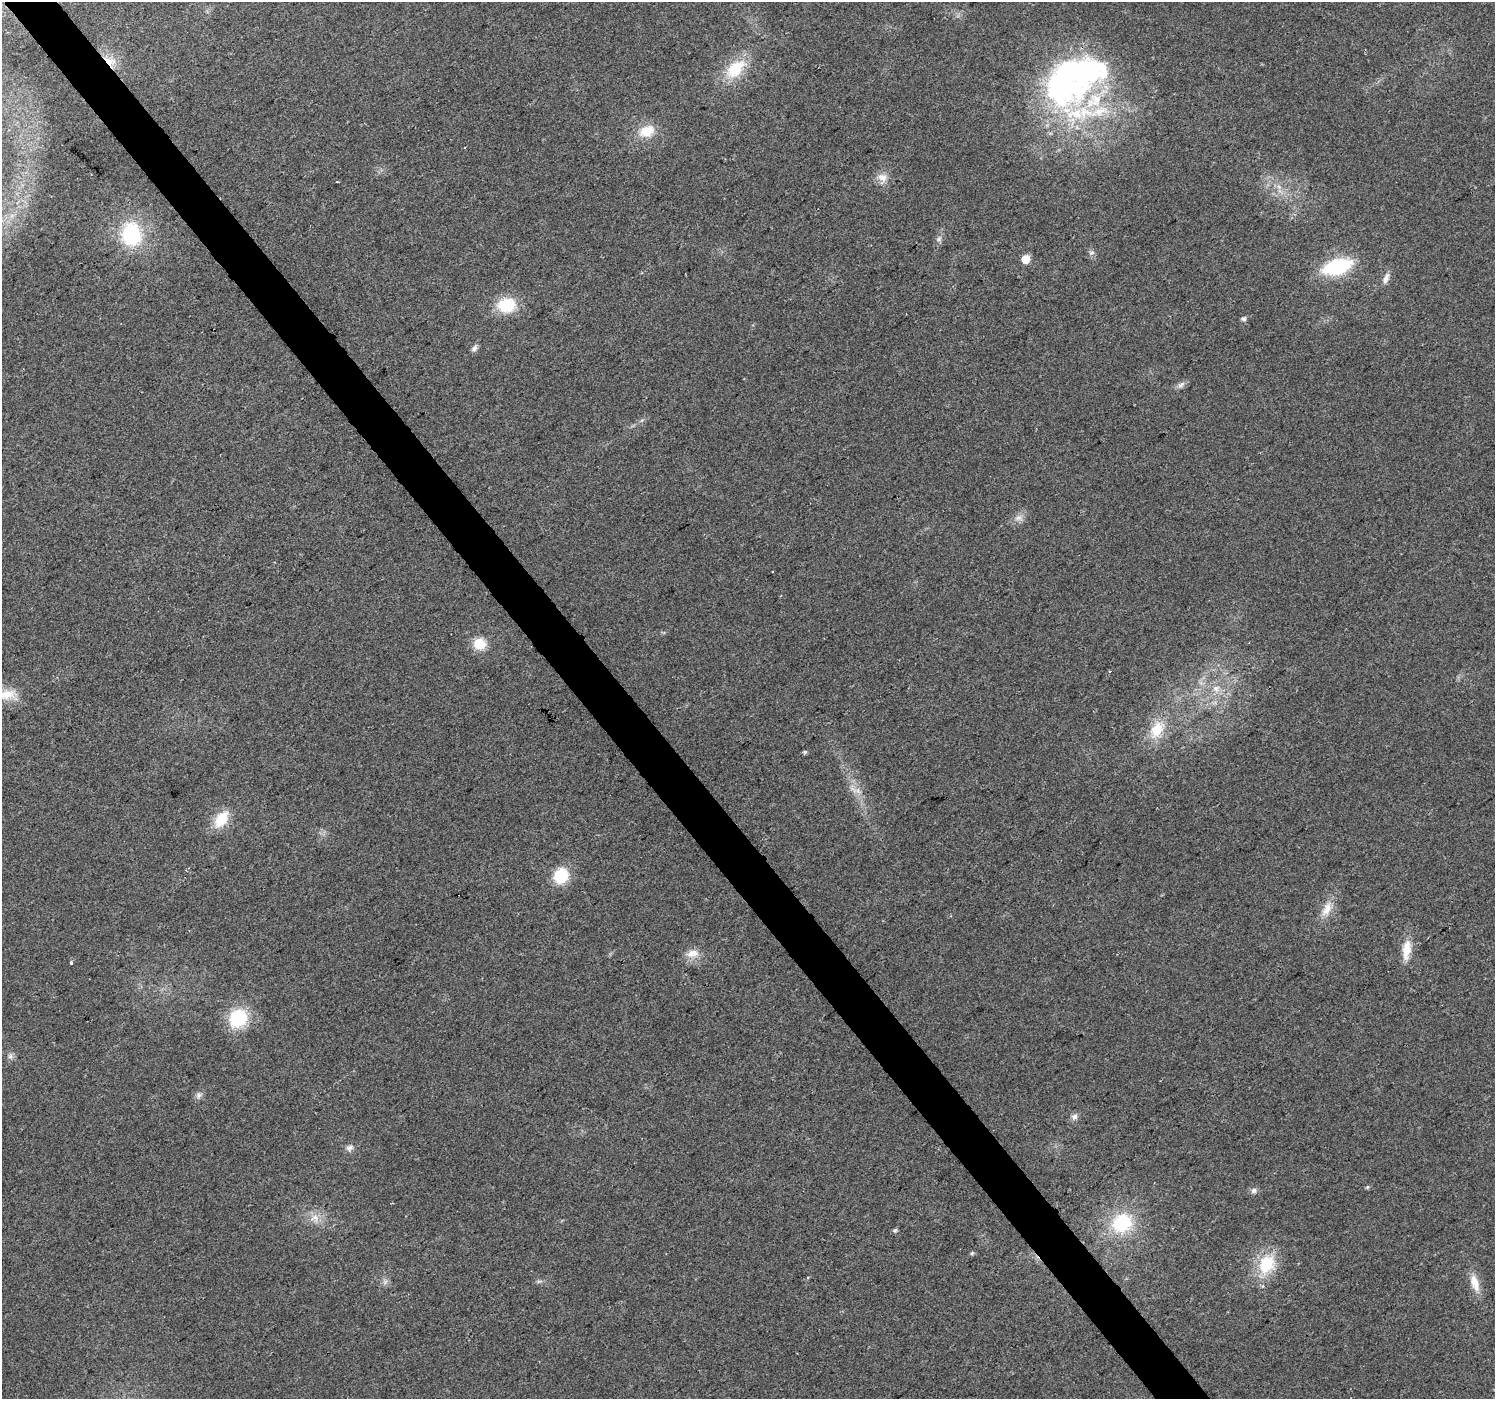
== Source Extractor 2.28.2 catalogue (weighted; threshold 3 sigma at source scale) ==
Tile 11 of 4 x 4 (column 3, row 3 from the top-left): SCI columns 2989-4481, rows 1531-2927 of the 5978 x 5921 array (HDU 1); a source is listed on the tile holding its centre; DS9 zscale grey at full resolution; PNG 1497 x 1401 px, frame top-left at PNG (2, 2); no overlay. Shown black and unused: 4% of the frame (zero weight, under 2 of 3 exposures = <1% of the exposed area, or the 3 px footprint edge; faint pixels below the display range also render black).
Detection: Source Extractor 2.28.2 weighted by HDU 2 'WHT'; one run over the whole footprint, this tile lists its part. Background 0.0727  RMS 0.0088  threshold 0.0398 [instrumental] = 3 sigma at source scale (4.5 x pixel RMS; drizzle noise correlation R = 1.50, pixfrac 1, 0.0396/0.0396 arcsec/px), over >= 5 px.
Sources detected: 51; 2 inside a brighter object's white glare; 2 cosmic-ray / hot-pixel residue — not listed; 2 inside a brighter listed object's ellipse — not listed separately; the other 45 listed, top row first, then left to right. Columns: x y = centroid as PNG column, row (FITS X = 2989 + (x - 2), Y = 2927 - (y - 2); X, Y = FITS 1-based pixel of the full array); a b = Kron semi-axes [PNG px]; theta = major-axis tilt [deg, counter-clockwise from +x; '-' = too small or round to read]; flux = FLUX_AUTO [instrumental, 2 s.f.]
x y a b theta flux
110 61 19 10 -21 12
735 69 29 17 42 34
1072 75 83 33 18 220
1075 114 34 16 -1 44
647 131 21 14 23 19
882 177 14 11 -22 8.1
337 182 3 2 - 1.2
1279 187 7 5 -46 2.9
131 234 25 21 -83 68
939 239 9 7 54 3
1091 253 8 5 7 2.2
1026 259 5 5 - 29
1337 267 26 12 17 79
1386 279 15 7 69 5.4
507 305 18 14 7 37
1244 319 7 5 1 2.3
474 348 10 6 56 3
1181 385 12 6 38 3.6
1018 518 11 7 28 5
479 644 13 11 -11 19
1216 688 11 9 15 6.7
7 694 21 16 10 18
1157 729 24 16 62 25
805 752 6 4 18 1.4
858 791 10 6 -53 5.3
221 819 22 13 54 23
561 876 14 12 63 35
1327 909 23 10 67 12
1407 949 27 11 82 15
692 953 17 10 14 9.9
71 963 3 3 - 5.4
238 1018 18 16 37 50
10 1056 8 6 78 2.9
199 1095 9 6 50 3.1
1074 1117 10 8 37 3.6
350 1148 10 9 - 3.8
1367 1187 5 5 - 1.2
1254 1191 8 7 - 2.9
314 1217 12 7 26 6.5
1122 1223 24 20 28 54
895 1230 6 5 - 1.8
972 1253 6 4 44 1.2
1266 1264 23 17 59 39
385 1282 7 5 46 2.5
1475 1283 24 10 -72 13
Overlapping masked pixels (flux is a lower limit): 1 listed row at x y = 110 61
Isophote crosses this tile's border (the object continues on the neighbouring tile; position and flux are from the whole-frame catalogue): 1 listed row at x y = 7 694